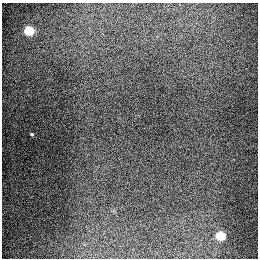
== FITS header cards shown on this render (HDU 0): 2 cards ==
NAXIS1  =                  256
NAXIS2  =                  256

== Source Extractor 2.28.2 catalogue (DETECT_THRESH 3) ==
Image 256 x 256 px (HDU 0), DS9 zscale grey, 1 PNG px = 1 image px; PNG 260 x 260 px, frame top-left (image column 1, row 256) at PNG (2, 3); no overlay
Background 1290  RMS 27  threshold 79.7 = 3 sigma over >= 5 px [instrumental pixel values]
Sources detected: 3; all 3 listed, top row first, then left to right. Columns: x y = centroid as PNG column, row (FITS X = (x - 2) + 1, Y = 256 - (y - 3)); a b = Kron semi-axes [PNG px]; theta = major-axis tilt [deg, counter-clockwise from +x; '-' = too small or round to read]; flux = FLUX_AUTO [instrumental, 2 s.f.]
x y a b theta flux
29 31 6 6 - 82000
32 134 4 3 - 1900
220 236 6 6 - 62000